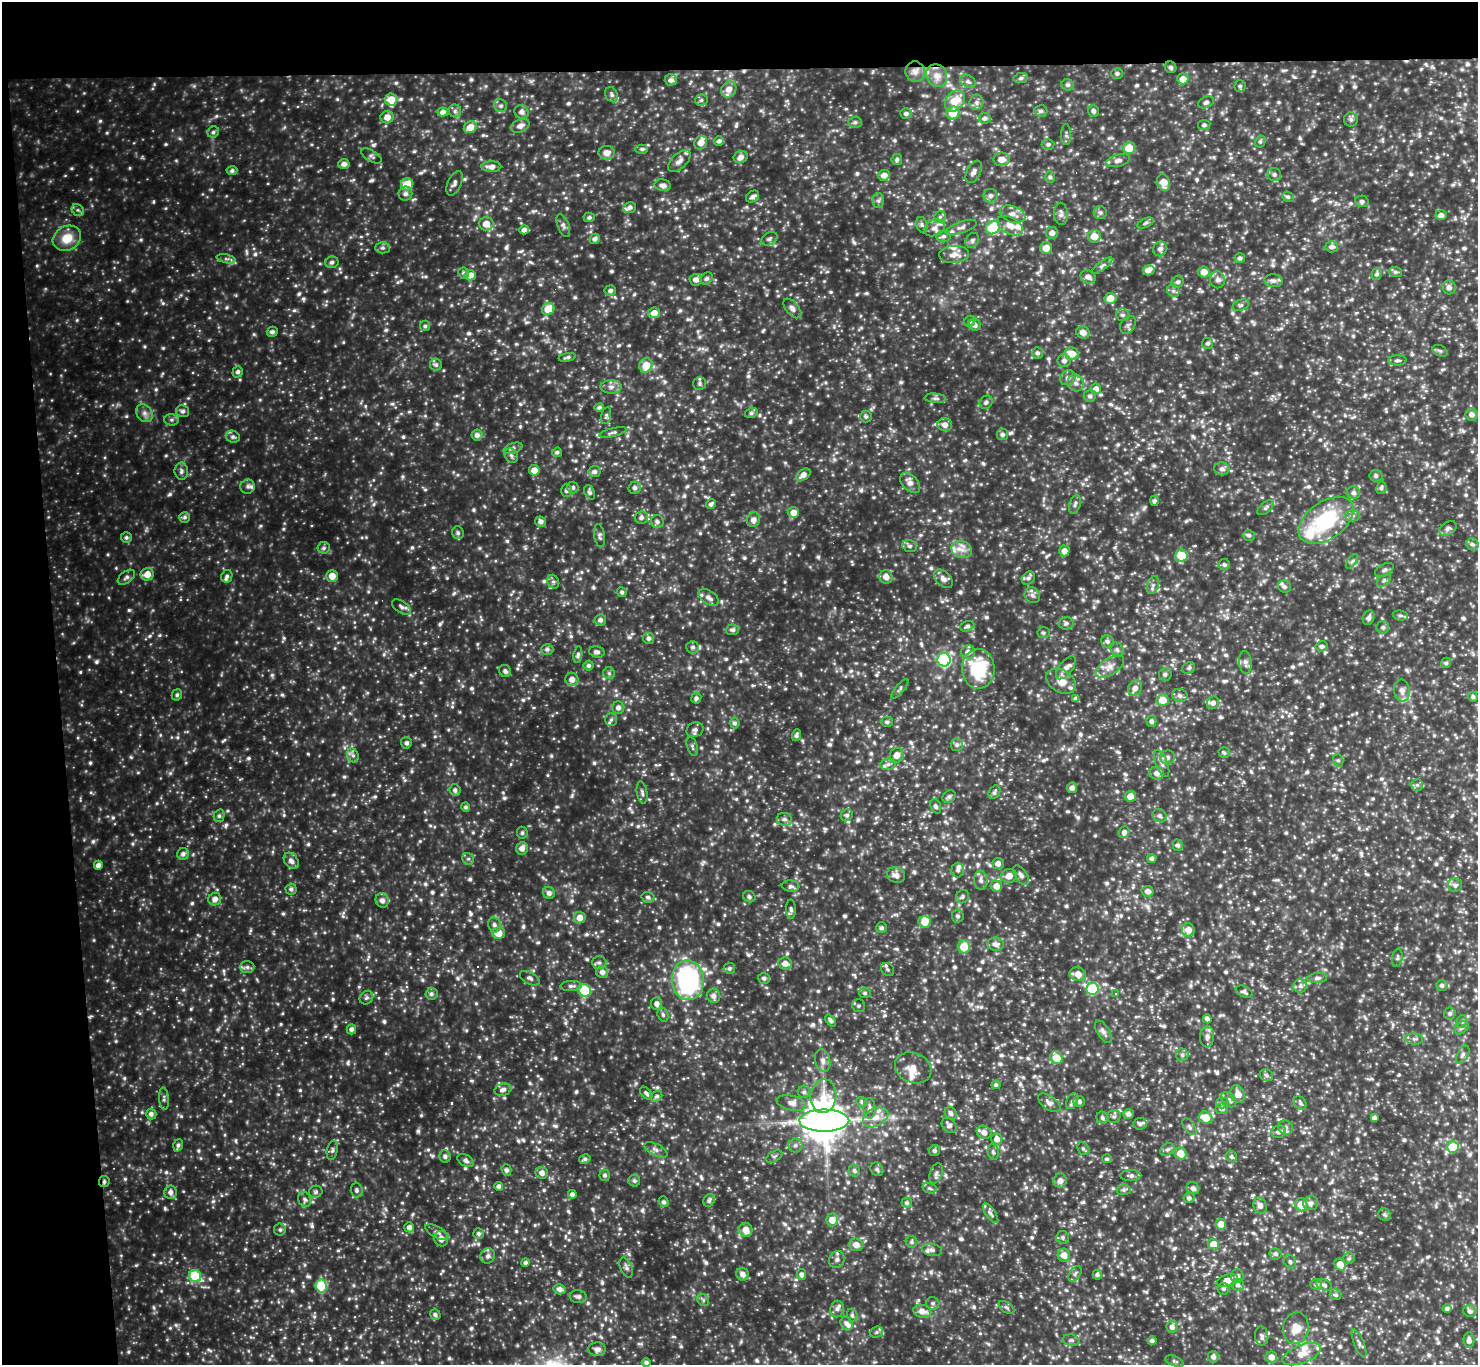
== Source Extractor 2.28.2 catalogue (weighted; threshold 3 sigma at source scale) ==
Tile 1 of 3 x 3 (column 1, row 1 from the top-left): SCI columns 1-1476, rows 2914-4276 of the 4427 x 4398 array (HDU 1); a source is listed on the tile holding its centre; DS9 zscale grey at full resolution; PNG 1480 x 1367 px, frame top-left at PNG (2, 2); each listed source drawn as its Kron ellipse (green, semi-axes under 4 px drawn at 4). Shown black and unused: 9% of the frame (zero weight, under 2 of 3 exposures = <1% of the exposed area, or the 3 px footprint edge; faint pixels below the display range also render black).
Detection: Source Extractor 2.28.2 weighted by HDU 2 'WHT'; one run over the whole footprint, this tile lists its part. Background 0.366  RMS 0.05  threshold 0.225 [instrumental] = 3 sigma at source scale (4.5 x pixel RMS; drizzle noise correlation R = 1.50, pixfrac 1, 0.05/0.05 arcsec/px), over >= 5 px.
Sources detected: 1523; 1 cosmic-ray / hot-pixel residue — neither listed nor drawn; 47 inside a brighter listed object's ellipse — not listed separately; of the other 1475, all 500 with FLUX_AUTO >= 10.3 (the completeness limit of this list) listed and drawn (975 fainter detections not listed), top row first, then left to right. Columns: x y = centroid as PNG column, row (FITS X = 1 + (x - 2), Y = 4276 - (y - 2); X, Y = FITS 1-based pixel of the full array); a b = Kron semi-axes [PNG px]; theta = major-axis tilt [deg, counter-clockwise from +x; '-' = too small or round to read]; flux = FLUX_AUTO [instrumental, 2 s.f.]
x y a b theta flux
1171 67 6 5 - 11
915 72 10 10 - 31
1117 73 6 5 - 11
937 76 11 10 - 41
1021 78 7 5 11 13
1183 79 6 5 - 44
671 80 6 5 - 18
968 82 8 6 -26 14
1068 85 6 5 - 12
1240 86 6 5 - 12
729 89 8 7 - 37
612 95 8 6 -65 13
391 99 6 6 - 60
701 100 6 5 - 11
955 101 12 8 49 86
976 102 8 7 - 18
1206 102 8 5 26 12
501 106 7 6 - 12
455 111 6 6 - 12
1041 111 6 5 - 13
1093 111 6 5 - 13
443 112 5 4 - 23
521 112 7 6 - 19
906 113 6 5 - 12
953 113 6 6 - 76
387 117 6 6 - 38
985 118 6 5 - 15
1351 120 7 7 - 14
855 122 6 5 - 12
1204 125 6 5 - 13
520 126 9 6 26 27
470 127 7 5 31 60
213 132 6 5 - 11
1066 135 10 5 -89 12
719 141 5 4 - 15
1260 142 6 5 - 10
701 143 7 6 - 38
1048 144 6 5 - 11
1129 148 6 6 - 76
642 149 6 4 0 11
607 153 8 6 2 38
371 156 11 5 -31 13
741 157 7 6 - 24
1002 159 8 7 - 41
897 160 5 5 - 10
679 161 14 7 44 28
1118 161 12 6 15 21
344 164 6 5 - 21
491 167 10 5 1 28
232 171 5 4 - 11
974 172 12 7 63 19
1274 174 6 6 - 13
884 175 6 5 - 34
1050 177 6 5 - 11
1164 182 8 6 -73 66
454 183 13 6 66 20
407 184 6 6 - 87
663 185 8 6 -11 22
405 194 7 6 - 19
752 196 7 5 34 13
991 196 7 7 - 19
1288 197 6 5 - 11
878 201 7 5 89 12
1362 201 7 5 -14 13
630 207 6 5 - 14
78 210 7 5 -45 11
1100 212 6 6 - 13
1012 214 13 8 -19 37
1061 214 11 7 -87 22
1441 215 5 5 - 22
589 217 5 5 - 11
940 217 6 5 - 11
1145 223 9 4 25 11
486 224 7 7 - 44
563 225 12 5 -69 17
922 225 8 5 -74 11
1010 226 14 8 -29 45
961 227 16 5 19 21
993 227 7 6 - 220
934 228 11 8 21 27
524 230 5 4 - 21
1052 233 6 6 - 24
943 236 7 6 - 14
1094 236 6 6 - 52
67 238 15 12 27 85
595 239 5 5 - 16
769 239 9 6 31 13
972 240 8 6 57 12
1332 247 6 5 - 18
382 248 7 5 0 13
1046 248 6 6 - 40
1160 249 7 7 - 20
954 254 15 8 4 40
1240 258 5 5 - 13
226 259 10 4 -13 11
332 262 7 6 - 13
1102 266 12 4 36 13
1149 270 6 5 - 24
1204 272 6 5 - 40
1395 272 6 5 - 10
464 273 5 5 - 12
1377 274 6 5 - 11
470 275 5 5 - 37
1088 277 8 6 -25 25
707 278 7 5 43 13
696 280 6 6 - 23
1218 280 8 7 - 19
1273 281 9 6 -6 18
1178 282 6 6 - 13
1449 287 7 6 - 22
610 290 6 5 - 14
1173 291 6 5 - 12
1110 298 6 5 - 48
1241 305 8 5 20 12
792 308 11 6 -50 22
548 309 6 6 - 78
654 313 6 5 - 41
1123 315 7 6 - 14
970 321 6 5 - 11
975 325 6 5 - 18
1128 325 9 7 56 17
425 326 5 5 - 11
272 332 5 5 - 15
1083 332 7 6 - 32
1208 343 5 5 - 11
1440 351 8 5 -27 11
1037 353 6 5 - 14
1072 354 7 6 - 59
567 357 8 4 11 12
1397 360 9 5 1 12
1064 361 6 6 - 18
436 365 6 6 - 13
646 365 7 6 - 76
238 372 6 5 - 13
1068 378 8 7 - 22
700 383 6 6 - 12
1076 383 8 8 - 24
611 387 10 6 -1 20
1096 389 5 5 - 35
1090 396 6 6 - 14
935 398 11 4 -5 15
986 402 7 6 - 13
599 407 5 4 - 12
183 411 6 6 - 16
144 413 9 7 -52 23
751 413 6 5 - 11
1472 415 6 6 - 22
606 416 8 5 77 10
866 416 6 6 - 11
171 420 7 5 -1 12
945 425 7 6 - 29
613 432 14 4 13 13
1002 434 6 6 - 14
477 435 5 5 - 21
233 437 7 6 - 13
513 448 10 5 18 13
557 452 5 4 - 11
511 455 8 6 -58 12
1222 469 7 6 - 18
534 470 5 5 - 41
181 471 8 6 89 16
595 472 6 5 - 14
803 475 8 5 36 29
1376 476 6 6 - 13
910 483 12 7 -46 30
248 486 7 7 - 14
573 487 6 5 - 11
635 488 6 6 - 15
1381 488 6 5 - 12
567 490 6 5 - 14
590 492 7 5 -67 11
1354 493 6 6 - 17
1154 501 5 4 - 11
711 504 5 4 - 12
1075 504 9 5 71 13
1265 508 10 5 41 13
793 512 5 5 - 39
1353 516 7 5 0 15
185 517 5 5 - 12
641 518 7 6 - 15
753 520 7 6 - 24
1326 520 31 18 35 350
540 522 5 5 - 17
657 522 6 6 - 13
1448 528 9 6 34 15
458 533 6 6 - 11
1249 535 6 5 - 11
600 536 12 5 -82 12
126 537 5 5 - 11
1472 544 6 5 - 12
910 546 7 5 -16 13
324 548 6 6 - 12
962 550 10 8 -22 36
1064 551 5 5 - 30
1181 555 6 6 - 110
1352 561 8 4 53 11
1224 565 6 5 - 11
1384 570 10 6 29 14
147 574 6 6 - 50
227 576 6 5 - 11
332 576 5 5 - 49
126 577 10 5 36 14
886 577 7 6 - 29
1028 578 7 6 - 13
943 579 11 7 -44 24
1384 580 8 5 41 11
553 582 7 5 -68 12
1153 585 9 5 71 16
1284 587 7 6 - 14
622 592 5 5 - 12
1032 595 8 7 - 18
709 597 11 6 -35 23
402 607 11 6 -33 18
1400 615 8 5 -6 11
1369 618 7 5 67 14
600 620 6 5 - 16
1066 623 7 6 - 13
967 626 7 5 22 14
1383 627 6 6 - 13
733 630 6 5 - 14
1043 633 6 6 - 10
649 638 5 5 - 15
1107 641 7 6 - 13
1321 646 6 5 - 12
693 647 6 6 - 14
547 649 6 5 - 15
1117 649 7 6 - 13
597 652 8 5 -14 15
968 652 7 7 - 28
578 654 8 4 81 11
944 660 6 6 - 600
1245 662 11 6 -85 20
1446 663 5 5 - 11
589 666 5 5 - 11
1110 666 16 8 33 37
1066 668 14 6 52 30
1189 668 7 5 34 11
978 669 20 16 -88 280
505 671 6 5 - 15
609 673 6 6 - 10
1165 674 6 6 - 15
572 679 6 6 - 28
1061 681 16 11 -32 56
1135 688 8 6 59 26
900 689 12 4 50 12
1402 690 11 8 -82 26
177 695 6 5 - 11
1180 695 7 6 - 18
1473 697 5 5 - 10
696 698 5 5 - 12
1076 699 4 4 - 15
1163 700 6 6 - 69
1213 703 6 6 - 17
618 708 6 6 - 19
611 720 6 5 - 10
1151 721 5 5 - 14
887 722 5 5 - 11
735 723 5 5 - 13
695 730 8 7 - 17
796 735 6 4 72 13
406 743 6 5 - 13
957 745 6 6 - 13
692 746 10 5 -73 12
1224 753 5 5 - 11
353 755 7 5 -66 14
897 755 7 6 - 33
1167 757 7 7 - 22
1338 760 6 5 - 11
1162 763 14 6 -69 23
888 764 7 5 11 13
1157 773 7 6 - 25
1417 785 6 6 - 13
1072 788 5 5 - 18
455 790 6 5 - 16
994 792 7 5 59 13
642 793 11 5 -81 15
1130 796 5 5 - 44
949 797 7 5 37 11
936 806 7 5 -69 13
465 807 5 4 - 11
847 815 6 5 - 11
219 816 6 5 - 12
1160 816 7 6 - 13
784 819 8 6 -6 17
1124 832 6 5 - 20
522 833 6 5 - 10
1178 845 6 5 - 14
522 848 6 5 - 28
183 854 6 5 - 17
1152 858 4 4 - 15
468 859 6 5 - 11
291 861 9 6 -52 23
998 864 5 5 - 23
98 865 4 4 - 23
958 870 7 6 - 14
896 875 9 7 -24 28
1021 875 11 6 -56 20
1009 876 8 7 - 36
981 880 9 6 -86 22
1455 885 7 7 - 18
791 886 9 5 -7 14
996 886 6 5 - 42
291 889 5 5 - 14
1148 891 6 5 - 26
549 893 6 6 - 18
648 897 6 5 - 13
749 897 6 5 - 13
962 897 7 6 - 10
215 899 6 6 - 28
382 900 7 6 - 22
791 909 10 5 -89 14
958 916 6 6 - 12
580 918 6 6 - 38
925 922 6 6 - 54
494 925 7 6 - 17
882 928 5 5 - 10
1188 930 6 6 - 37
498 933 6 6 - 58
995 944 8 6 -7 23
964 947 7 6 - 85
1397 958 9 5 80 12
599 963 7 6 - 14
785 963 7 6 - 29
247 967 7 6 - 14
729 968 5 5 - 12
888 970 7 6 - 11
602 972 6 6 - 23
1078 974 8 6 -18 43
530 978 11 6 -28 15
764 978 6 5 - 13
1317 978 10 5 5 15
688 980 20 16 -87 710
1442 985 6 5 - 13
571 986 11 5 3 15
1300 986 6 6 - 15
1093 989 6 6 - 250
585 990 6 6 - 220
1244 992 9 5 -24 13
865 993 6 5 - 11
1115 993 3 3 - 21
431 994 6 6 - 13
714 996 7 6 - 23
366 998 7 6 - 12
657 1004 6 5 - 20
859 1006 6 6 - 10
1450 1014 6 6 - 12
663 1015 7 5 -73 11
1207 1019 4 4 - 15
831 1020 6 4 -52 12
1462 1021 6 5 - 10
1462 1028 8 5 39 12
351 1029 5 5 - 16
1103 1032 13 6 -59 23
1207 1037 10 7 87 21
1414 1039 8 5 -1 14
1182 1055 6 6 - 13
1463 1055 10 5 61 13
1056 1058 7 5 -53 80
823 1061 12 7 -77 24
913 1068 19 15 -23 56
1266 1075 7 5 -30 12
996 1085 4 4 - 13
503 1090 9 6 16 20
804 1092 6 6 - 11
646 1093 7 4 -47 11
1238 1094 9 7 -70 38
657 1096 6 5 - 12
823 1096 17 13 82 78
164 1099 11 5 -86 14
1229 1100 9 6 -48 18
1072 1101 8 5 64 14
1079 1101 6 5 - 16
862 1102 6 5 - 10
791 1103 15 7 -12 30
1049 1103 13 6 -35 25
1222 1103 6 5 - 12
1300 1103 7 5 -49 12
870 1108 10 6 -90 20
1222 1109 6 5 - 15
951 1113 7 5 -49 16
151 1114 5 5 - 17
1128 1114 5 5 - 17
1114 1116 7 6 - 13
876 1117 13 8 27 46
1102 1118 6 5 - 12
1206 1118 7 6 - 76
1374 1118 4 4 - 14
824 1121 25 11 0 16000
1140 1124 7 6 - 14
949 1125 8 6 -44 17
1189 1127 9 5 -55 13
1286 1127 8 7 - 21
984 1132 7 6 - 31
1279 1132 7 6 - 20
997 1139 6 5 - 27
178 1145 6 4 71 13
795 1146 7 7 - 15
1453 1147 6 5 - 140
1083 1149 7 5 -67 10
1167 1149 8 5 32 12
332 1150 9 5 78 11
656 1150 12 5 -27 20
934 1150 6 5 - 11
993 1152 8 5 -78 11
1180 1153 6 6 - 65
445 1156 6 5 - 14
774 1156 9 5 29 11
1232 1157 6 5 - 11
585 1159 6 4 12 11
1107 1159 5 4 - 11
466 1161 9 5 -28 14
877 1169 7 6 - 11
506 1170 5 5 - 16
854 1171 6 6 - 12
542 1173 6 5 - 25
936 1173 10 6 70 17
605 1175 6 5 - 13
1131 1176 10 5 1 16
104 1181 5 5 - 10
634 1181 6 6 - 11
1060 1181 7 6 - 29
499 1186 4 4 - 17
929 1188 7 5 -15 12
1193 1188 6 6 - 16
357 1190 7 6 - 12
1124 1190 6 5 - 12
170 1192 7 6 - 23
316 1192 7 6 - 11
572 1194 4 4 - 20
1189 1198 5 5 - 12
305 1200 7 6 - 13
709 1200 6 5 - 14
663 1202 5 5 - 14
907 1203 5 5 - 12
1311 1203 7 7 - 19
1301 1205 6 6 - 68
1260 1206 8 6 -67 26
990 1213 11 4 -55 16
1384 1215 6 6 - 12
832 1220 6 6 - 46
1221 1224 5 5 - 62
409 1227 5 5 - 20
280 1230 6 6 - 11
746 1230 7 6 - 46
437 1232 13 5 -29 18
478 1234 5 5 - 12
1063 1237 6 6 - 12
441 1239 7 7 - 25
911 1242 6 5 - 11
1213 1244 5 5 - 59
856 1245 7 6 - 33
932 1250 10 6 -10 15
1275 1254 6 5 - 13
1064 1255 6 6 - 37
488 1256 8 7 - 17
1349 1258 6 5 - 11
837 1259 9 7 61 21
1290 1262 7 5 -59 12
525 1263 4 4 - 12
1340 1265 6 5 - 60
626 1268 10 6 -66 16
743 1274 6 6 - 25
801 1274 5 5 - 17
1075 1274 8 5 55 13
1097 1275 5 4 - 12
195 1276 6 5 - 180
1237 1276 7 6 - 17
1228 1281 11 6 14 41
1238 1285 6 6 - 16
1316 1285 6 5 - 15
1324 1285 8 5 -25 14
321 1286 6 5 - 230
560 1289 6 5 - 20
1223 1289 6 5 - 12
1336 1295 6 5 - 12
578 1297 8 6 -5 15
703 1300 7 5 -48 11
933 1303 7 6 - 12
1006 1307 9 5 -35 11
837 1309 8 7 - 19
1447 1309 4 4 - 13
922 1311 9 6 -15 34
1470 1311 7 6 - 16
435 1315 5 5 - 13
852 1315 7 5 -71 13
847 1323 7 5 -64 19
1172 1327 6 5 - 22
1296 1328 16 13 82 71
876 1332 7 5 22 11
1262 1336 9 6 -84 16
1071 1340 8 5 -9 12
1469 1340 8 5 -87 23
1152 1341 4 4 - 14
1359 1343 15 5 -67 17
597 1349 9 7 4 23
1302 1354 20 9 21 54
1213 1357 6 5 - 18
1271 1357 6 5 - 34
1174 1361 10 5 -21 10
646 1363 4 4 - 13
Overlapping masked pixels (flux is a lower limit): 1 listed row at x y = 104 1181